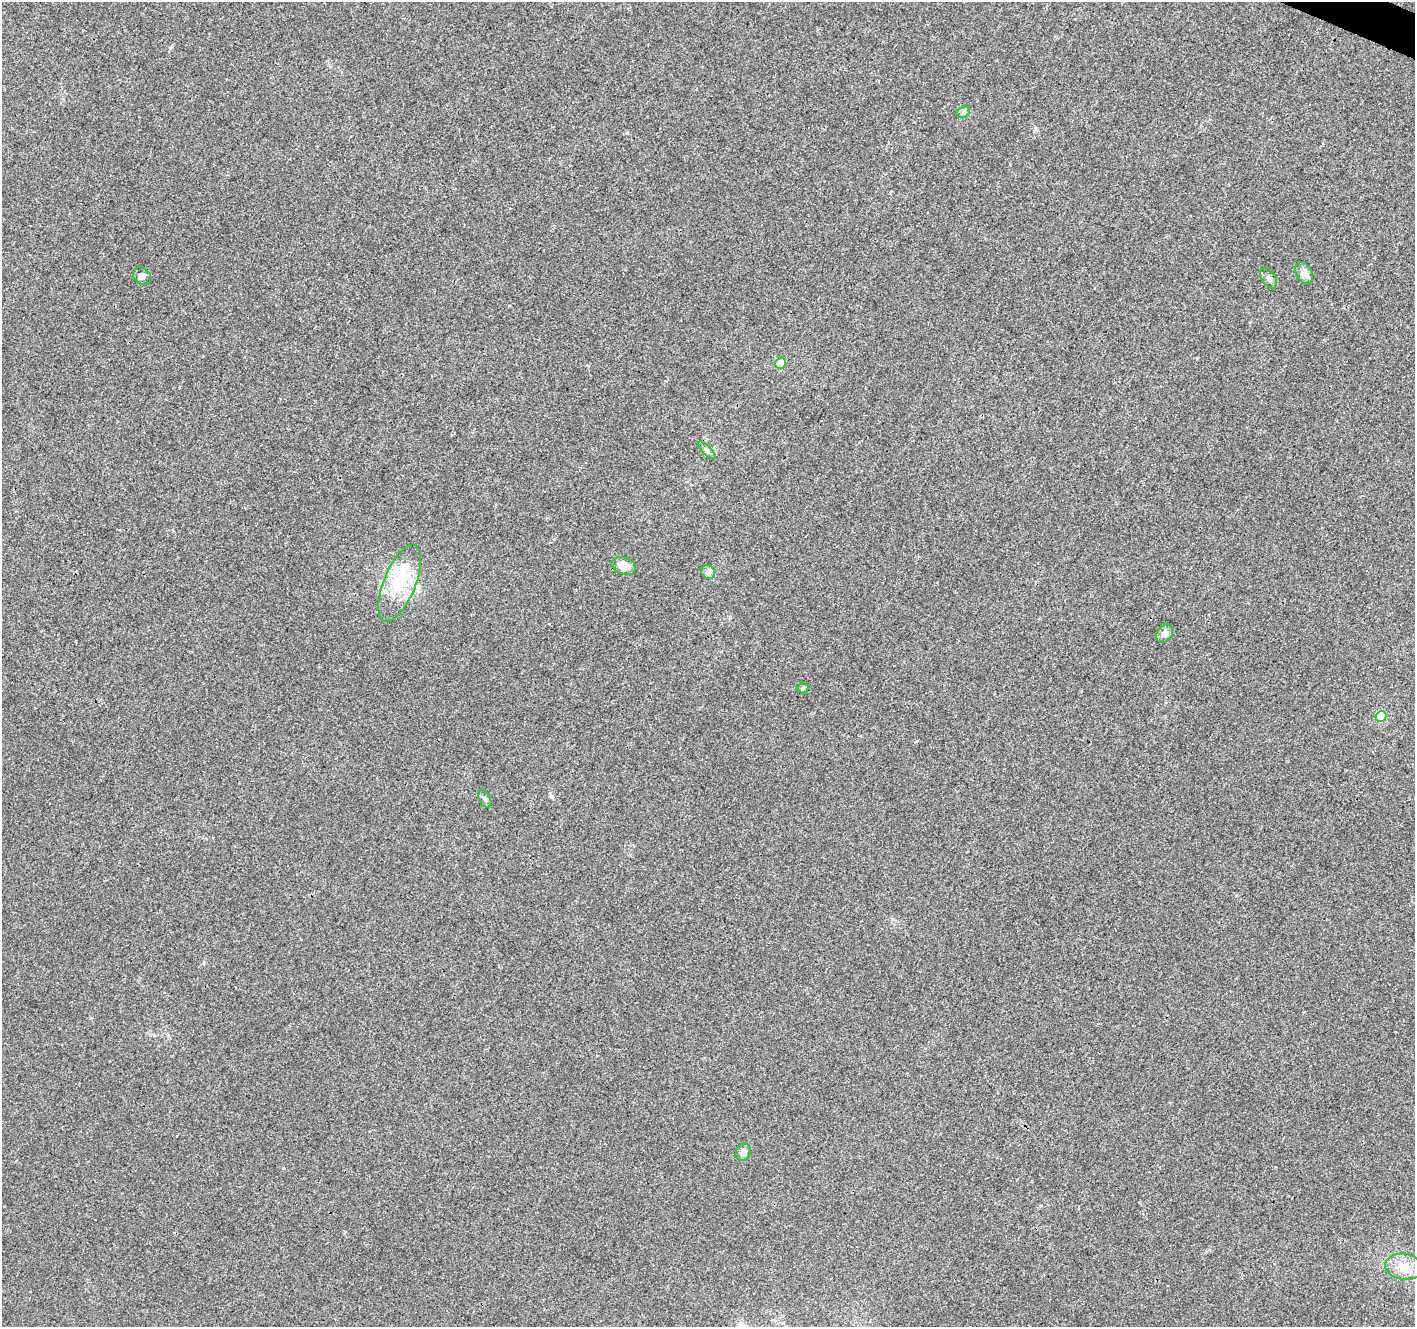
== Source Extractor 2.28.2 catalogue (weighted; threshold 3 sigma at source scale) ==
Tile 10 of 4 x 4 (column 2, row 3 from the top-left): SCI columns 1422-2834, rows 1597-2921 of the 5661 x 5777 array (HDU 1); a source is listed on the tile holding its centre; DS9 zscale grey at full resolution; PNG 1417 x 1329 px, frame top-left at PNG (2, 2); each listed source drawn as its Kron ellipse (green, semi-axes under 4 px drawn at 4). Shown black and unused: <1% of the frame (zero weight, under 3 of 4 exposures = <1% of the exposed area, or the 3 px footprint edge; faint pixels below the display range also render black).
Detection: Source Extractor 2.28.2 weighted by HDU 2 'WHT'; one run over the whole footprint, this tile lists its part. Background 0.0134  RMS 0.0039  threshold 0.0176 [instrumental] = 3 sigma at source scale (4.5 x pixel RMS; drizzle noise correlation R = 1.50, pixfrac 1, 0.0396/0.0396 arcsec/px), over >= 5 px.
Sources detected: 16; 1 inside a brighter object's white glare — neither listed nor drawn; the other 15 listed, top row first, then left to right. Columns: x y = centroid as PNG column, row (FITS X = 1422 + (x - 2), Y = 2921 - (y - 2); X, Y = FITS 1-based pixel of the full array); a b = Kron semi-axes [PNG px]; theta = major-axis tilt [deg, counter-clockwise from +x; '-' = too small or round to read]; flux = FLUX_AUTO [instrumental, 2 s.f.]
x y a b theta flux
963 112 7 5 31 0.97
1304 273 12 8 -64 3.3
142 276 10 8 -39 1.3
1269 278 11 6 -56 1.5
781 363 6 5 - 4
707 450 12 3 -45 0.82
624 566 13 8 -22 3.8
708 572 8 6 -45 1.2
400 583 41 16 68 20
1165 633 10 7 58 2.1
803 688 5 5 - 0.63
1381 716 5 5 - 19
485 799 9 5 -61 0.96
743 1152 9 7 69 2.2
1404 1267 19 13 -8 6.7
Unlisted compact peaks at least as high as the median listed source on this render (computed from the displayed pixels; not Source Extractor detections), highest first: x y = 627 133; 171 47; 283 1168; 552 796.